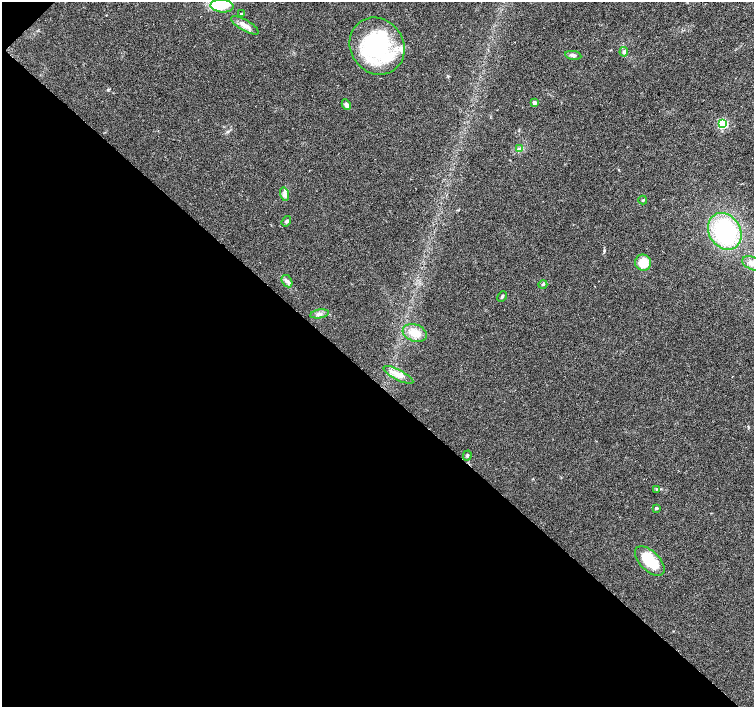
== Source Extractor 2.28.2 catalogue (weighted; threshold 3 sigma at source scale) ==
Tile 9 of 4 x 4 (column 1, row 3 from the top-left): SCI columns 12-1515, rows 1638-3046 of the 6032 x 6027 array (HDU 1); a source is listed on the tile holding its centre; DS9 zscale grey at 2 x 2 block average (1 PNG px = mean of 2 x 2 image px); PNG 756 x 709 px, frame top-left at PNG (2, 2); each listed source drawn as its Kron ellipse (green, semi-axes under 4 px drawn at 4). Shown black and unused: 46% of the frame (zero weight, under 3 of 4 exposures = <1% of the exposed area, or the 3 px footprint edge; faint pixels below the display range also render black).
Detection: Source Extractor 2.28.2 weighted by HDU 2 'WHT'; one run over the whole footprint, this tile lists its part. Background 0.0212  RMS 0.0037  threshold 0.0165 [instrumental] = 3 sigma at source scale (4.5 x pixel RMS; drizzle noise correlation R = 1.50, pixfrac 1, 0.0396/0.0396 arcsec/px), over >= 5 px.
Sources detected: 27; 1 inside a brighter listed object's ellipse — not listed separately; the other 26 listed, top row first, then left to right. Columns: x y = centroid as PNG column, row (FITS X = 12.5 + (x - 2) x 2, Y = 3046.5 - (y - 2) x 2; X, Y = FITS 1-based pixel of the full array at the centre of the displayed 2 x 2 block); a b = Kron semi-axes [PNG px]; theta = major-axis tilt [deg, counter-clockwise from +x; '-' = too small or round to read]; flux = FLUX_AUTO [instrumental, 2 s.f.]
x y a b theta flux
222 6 12 6 -5 13
241 14 3 2 - 0.84
245 25 15 5 -30 5.9
377 46 29 26 -56 110
624 52 5 4 - 1.8
573 55 8 4 -9 2.4
535 103 3 3 - 3.9
346 105 5 4 - 3.3
723 124 4 4 - 60
520 148 3 2 - 0.81
285 194 7 4 -75 2.9
643 200 4 3 - 0.84
286 221 5 3 - 1.6
725 231 19 15 -56 91
643 263 8 8 - 15
752 263 10 6 -24 5.6
287 281 6 5 - 2.6
543 285 4 3 - 1
502 296 5 3 - 1.1
319 314 9 3 9 2.7
415 333 12 8 -19 13
398 375 16 5 -27 7.1
467 455 5 3 - 1.2
657 489 4 2 - 0.84
656 508 3 3 - 1.6
650 561 18 9 -45 34
Isophote crosses this tile's border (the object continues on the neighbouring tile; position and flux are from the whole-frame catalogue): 1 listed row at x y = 752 263
Diffuse or blended objects may show on this block-average render without a row.